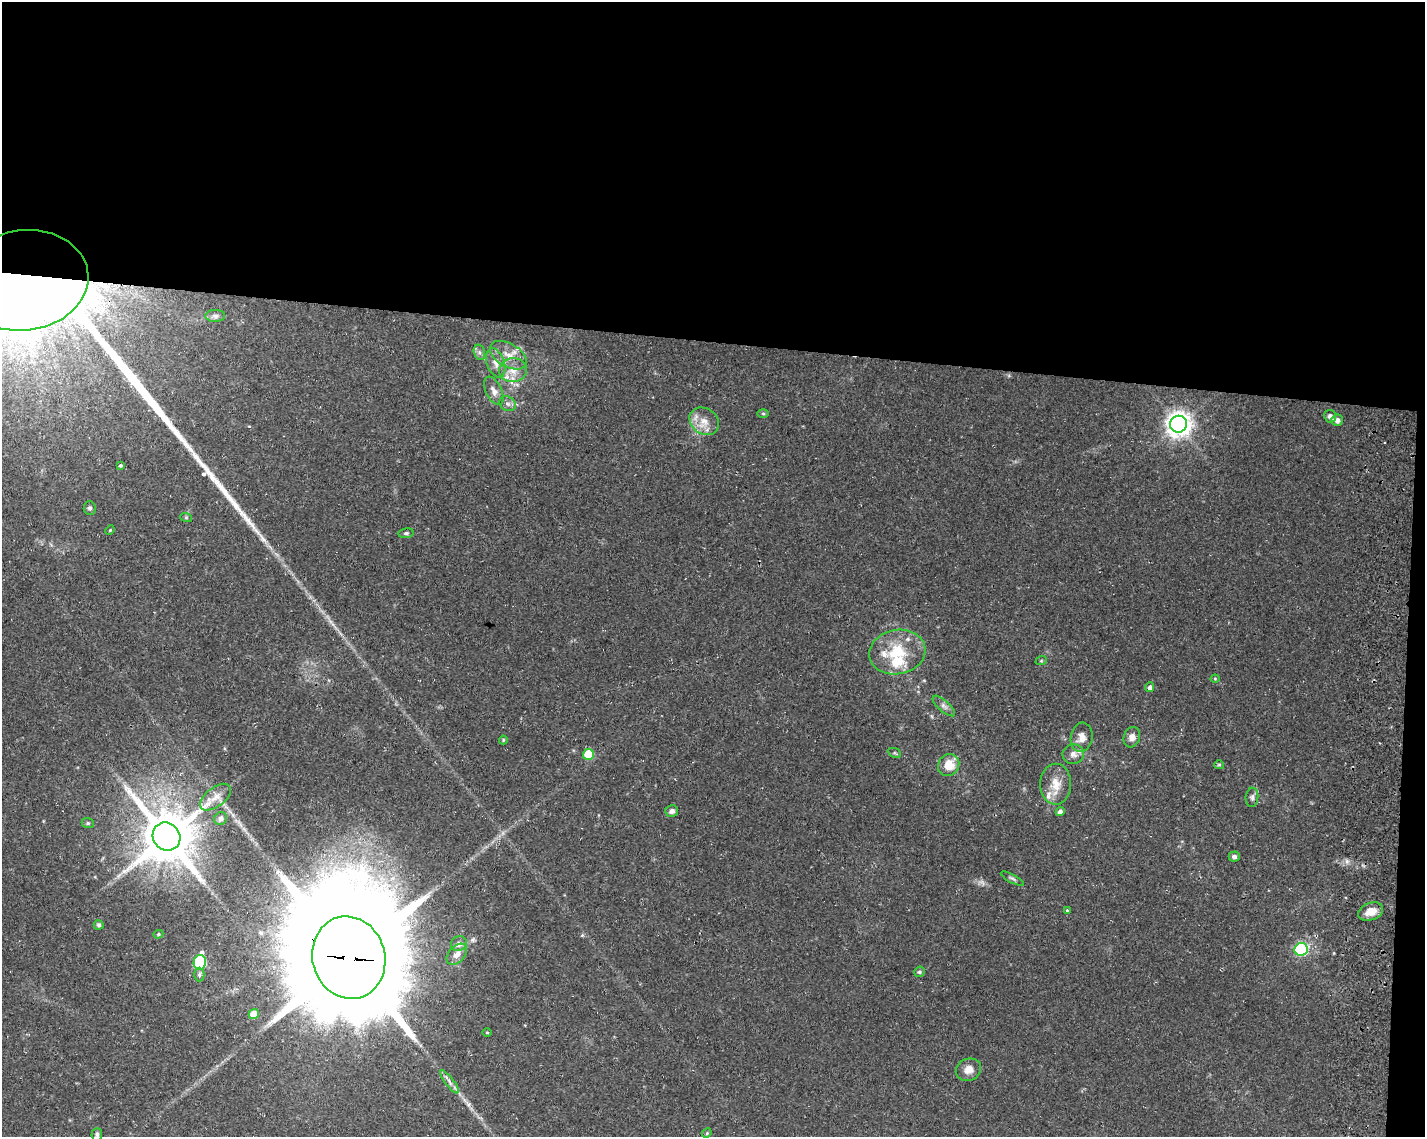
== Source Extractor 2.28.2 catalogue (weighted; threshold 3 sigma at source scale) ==
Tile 3 of 3 x 4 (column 3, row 1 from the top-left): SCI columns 3188-4610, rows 3407-4541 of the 4897 x 4553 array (HDU 1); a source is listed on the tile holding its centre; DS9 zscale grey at full resolution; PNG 1427 x 1139 px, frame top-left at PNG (2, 2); each listed source drawn as its Kron ellipse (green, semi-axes under 4 px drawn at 4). Shown black and unused: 31% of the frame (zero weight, under 3 of 4 exposures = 4% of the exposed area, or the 3 px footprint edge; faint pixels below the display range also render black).
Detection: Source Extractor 2.28.2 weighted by HDU 2 'WHT'; one run over the whole footprint, this tile lists its part. Background 0.0362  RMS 0.0051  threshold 0.0228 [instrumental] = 3 sigma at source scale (4.5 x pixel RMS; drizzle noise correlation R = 1.50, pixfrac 1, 0.0396/0.0396 arcsec/px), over >= 5 px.
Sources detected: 68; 1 too faint to see at this stretch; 1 inside a brighter object's white glare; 1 long thin detection or spike segment (spike, bleed or trail) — neither listed nor drawn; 7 inside a brighter listed object's ellipse — not listed separately; the other 58 listed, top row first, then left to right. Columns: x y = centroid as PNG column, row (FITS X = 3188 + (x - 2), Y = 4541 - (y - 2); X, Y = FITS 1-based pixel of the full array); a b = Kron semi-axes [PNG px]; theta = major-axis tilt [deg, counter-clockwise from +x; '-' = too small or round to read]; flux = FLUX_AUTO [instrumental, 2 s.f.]
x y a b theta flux
24 280 64 50 7 1300
215 316 10 6 0 1.8
479 352 8 5 -72 1.4
508 355 20 11 -30 7.1
496 363 15 9 -70 4.2
513 370 14 12 6 5.9
494 391 15 8 -64 2.9
507 404 9 7 -31 1.8
763 413 6 4 -1 0.67
1330 416 6 6 - 2
1337 420 6 5 - 2.6
704 421 16 12 -36 6.6
1178 424 8 8 - 460
120 466 4 3 - 3
90 508 7 6 - 1
186 517 6 4 -19 0.59
110 530 5 4 - 0.51
406 533 7 5 9 0.94
897 652 28 22 12 20
1041 661 6 3 19 0.52
1215 679 4 4 - 0.45
1150 687 5 4 - 1.4
944 706 14 5 -42 2
1082 737 15 11 82 4.2
1132 737 10 8 71 3.4
503 740 4 4 - 0.5
894 753 7 4 -24 0.81
588 754 5 5 - 15
1073 754 11 10 - 2.9
949 765 11 10 - 9.1
1219 765 5 4 - 0.63
1056 784 20 15 89 8
216 797 18 9 38 4.7
1252 797 10 6 85 1.6
672 811 6 6 - 2
1060 812 4 4 - 1.9
220 819 6 6 - 1.8
88 823 6 5 - 0.83
166 837 14 13 - 3000
1234 856 6 5 - 1.5
1012 879 13 3 -27 1
1067 911 3 3 - 1.4
1371 912 13 8 21 5.6
99 925 5 4 - 1
158 934 5 4 - 0.59
459 944 8 7 - 2.8
1301 949 7 6 - 58
457 954 12 8 47 3
349 957 42 36 -74 16000
200 962 7 6 - 50
919 972 5 5 - 0.95
199 975 7 5 89 1
254 1014 5 5 - 8.2
487 1032 5 3 - 0.42
968 1070 13 11 23 4.6
449 1082 14 4 -53 2.1
707 1133 5 4 - 0.57
97 1134 6 5 - 1.1
Overlapping masked pixels (flux is a lower limit): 2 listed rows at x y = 24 280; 349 957
Isophote crosses this tile's border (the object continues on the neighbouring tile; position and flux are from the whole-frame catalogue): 1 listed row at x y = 24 280